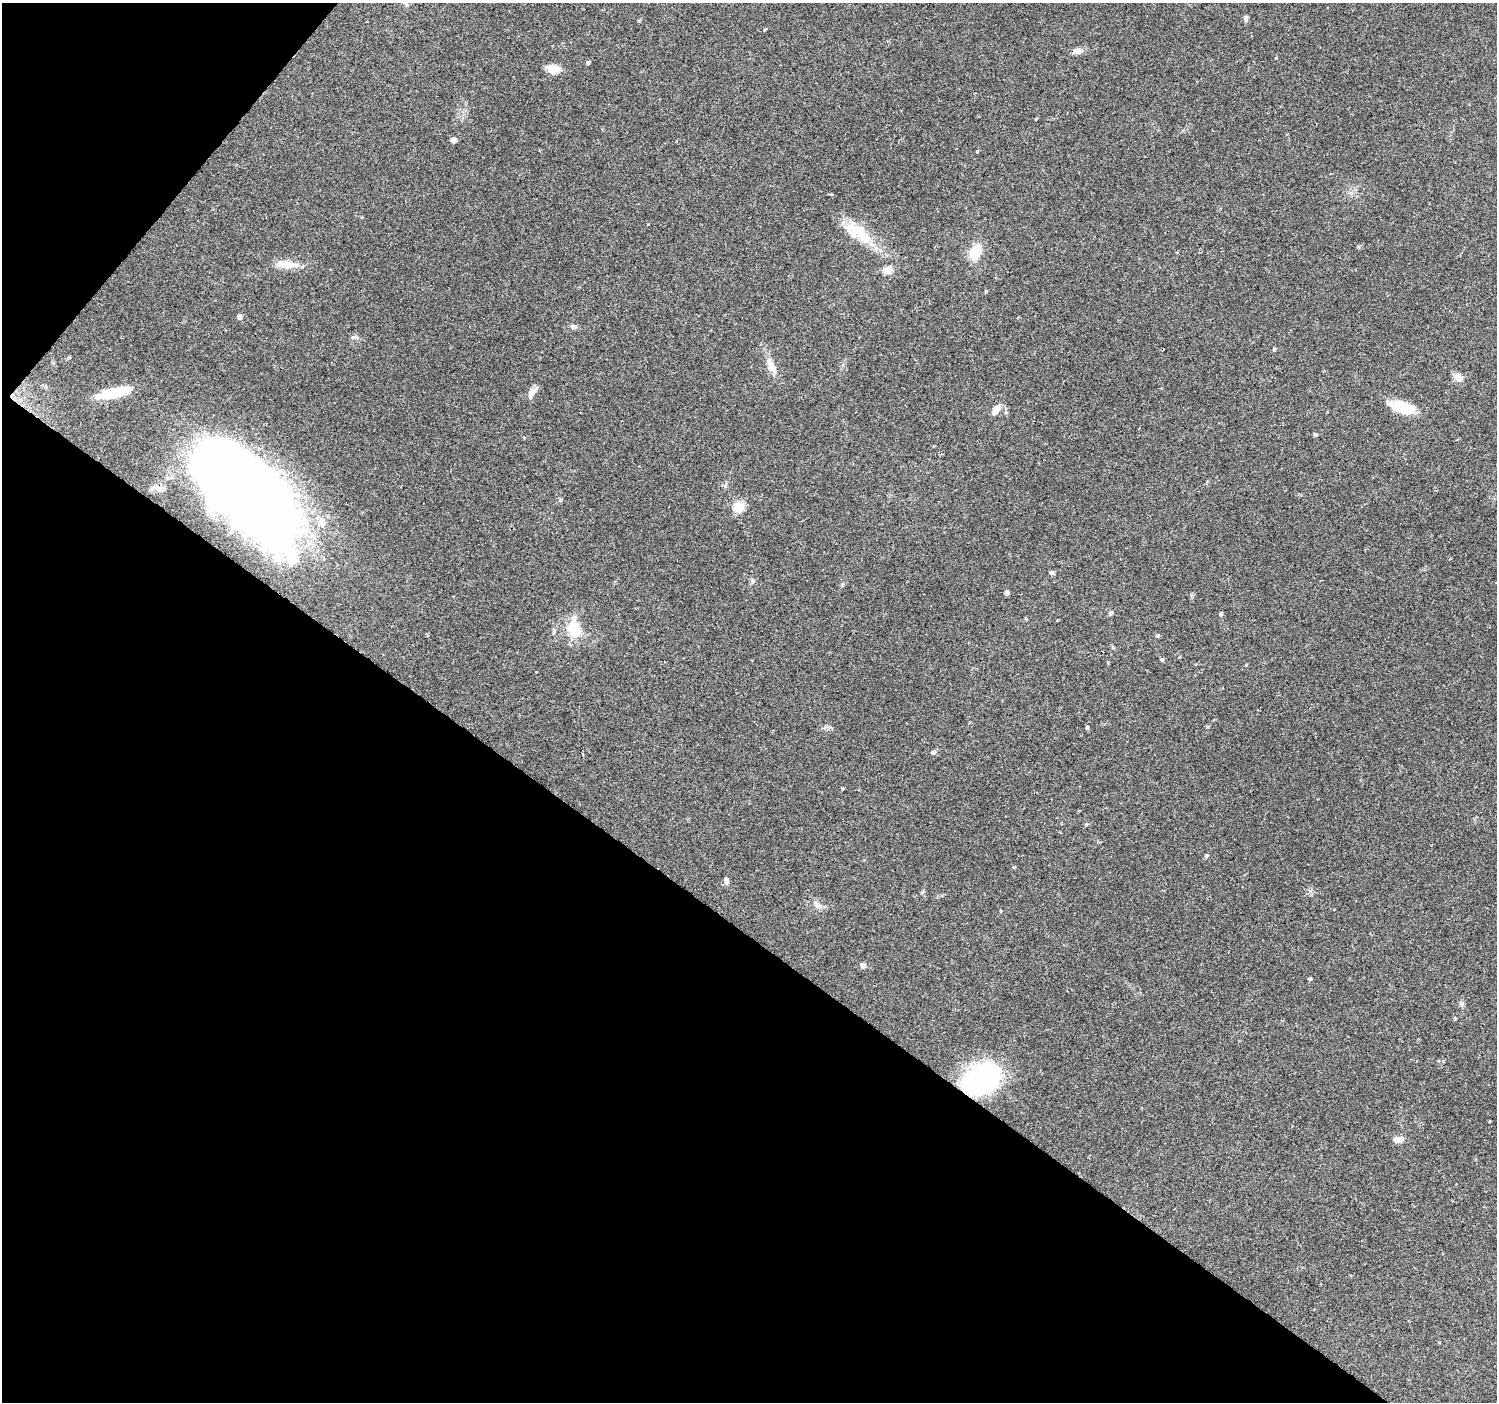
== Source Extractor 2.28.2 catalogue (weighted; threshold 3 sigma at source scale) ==
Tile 9 of 4 x 4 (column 1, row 3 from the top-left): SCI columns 8-1502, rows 1644-3043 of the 5987 x 6020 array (HDU 1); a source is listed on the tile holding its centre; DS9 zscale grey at full resolution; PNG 1499 x 1404 px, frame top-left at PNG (2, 3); no overlay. Shown black and unused: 37% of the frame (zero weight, under 2 of 3 exposures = <1% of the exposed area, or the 3 px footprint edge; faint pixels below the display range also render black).
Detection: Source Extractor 2.28.2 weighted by HDU 2 'WHT'; one run over the whole footprint, this tile lists its part. Background 0.119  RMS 0.0081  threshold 0.0365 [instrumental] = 3 sigma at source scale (4.5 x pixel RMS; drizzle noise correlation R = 1.50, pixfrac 1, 0.0396/0.0396 arcsec/px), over >= 5 px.
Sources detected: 51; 5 inside a brighter object's white glare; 1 cosmic-ray / hot-pixel residue — not listed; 2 inside a brighter listed object's ellipse — not listed separately; the other 43 listed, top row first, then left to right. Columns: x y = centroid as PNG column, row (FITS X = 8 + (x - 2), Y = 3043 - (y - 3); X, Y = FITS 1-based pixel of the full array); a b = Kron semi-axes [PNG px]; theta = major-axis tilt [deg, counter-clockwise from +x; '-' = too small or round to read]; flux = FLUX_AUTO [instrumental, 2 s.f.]
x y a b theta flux
1245 18 6 5 - 2.1
1077 51 11 7 4 4
588 62 4 4 - 1.3
554 69 14 10 -4 7.9
453 140 5 4 - 4
863 236 39 13 -51 22
975 252 13 9 67 21
289 265 25 9 2 9.7
887 270 13 9 6 4.5
240 317 6 5 - 2
573 326 7 5 -19 1.7
1274 349 5 4 - 1
770 364 20 8 -67 7.1
1458 377 13 8 -17 4.7
114 393 33 9 12 23
531 393 14 8 62 4.3
1400 407 27 13 -14 20
996 410 11 7 57 6.4
1315 435 5 4 - 1
250 494 116 41 -52 960
738 507 13 12 - 9.4
321 522 10 8 -81 4.7
1051 573 6 5 - 1.3
752 581 6 4 89 1.2
1007 592 5 4 - 2.2
1111 613 5 5 - 2
1221 614 5 4 - 1.1
574 629 22 18 -63 18
1157 636 5 4 - 1.1
1113 648 4 4 - 0.81
1162 660 5 4 - 0.94
1087 728 5 4 - 1.1
933 752 7 5 18 1.6
1086 824 5 4 - 0.81
1206 856 5 4 - 1
726 880 8 5 -80 2.4
817 905 11 7 -54 3.4
1001 911 4 3 - 0.57
863 965 5 5 - 3.7
1310 979 4 4 - 1.3
1462 1004 6 5 - 1.6
981 1079 37 26 29 110
1398 1140 11 8 12 4.2
Overlapping masked pixels (flux is a lower limit): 2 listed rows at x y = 250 494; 981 1079
Unlisted compact peaks at least as high as the median listed source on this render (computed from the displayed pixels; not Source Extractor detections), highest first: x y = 1276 58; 353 337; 560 500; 977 151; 1207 727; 1246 665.